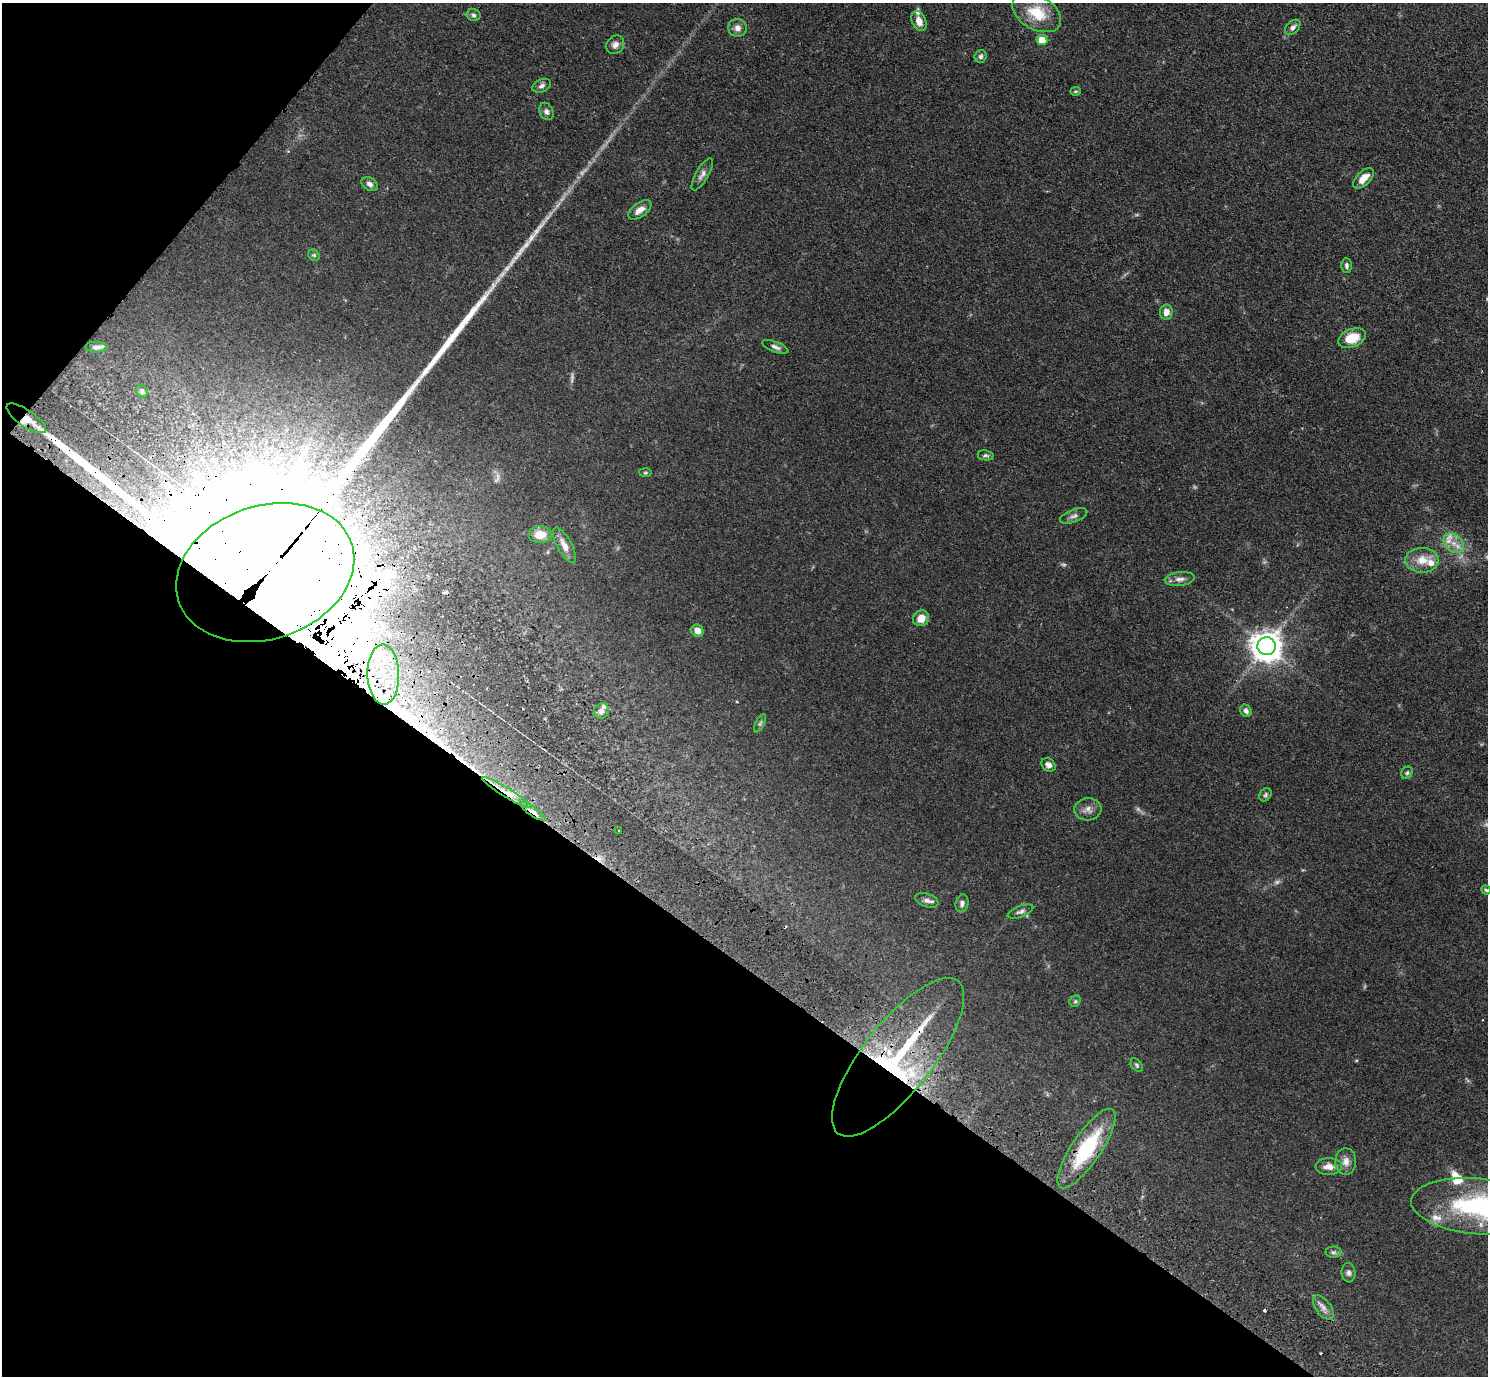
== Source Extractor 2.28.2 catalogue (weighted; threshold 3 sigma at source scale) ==
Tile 9 of 4 x 4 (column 1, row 3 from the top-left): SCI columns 39-1524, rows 1719-3092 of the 6020 x 6043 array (HDU 1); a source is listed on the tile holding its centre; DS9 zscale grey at full resolution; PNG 1490 x 1378 px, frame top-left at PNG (2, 3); each listed source drawn as its Kron ellipse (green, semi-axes under 4 px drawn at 4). Shown black and unused: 35% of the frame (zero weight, under 3 of 4 exposures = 4% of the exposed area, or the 3 px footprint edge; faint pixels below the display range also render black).
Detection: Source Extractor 2.28.2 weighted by HDU 2 'WHT'; one run over the whole footprint, this tile lists its part. Background 0.059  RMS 0.0038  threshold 0.0173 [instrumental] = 3 sigma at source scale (4.5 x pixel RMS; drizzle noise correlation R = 1.50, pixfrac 1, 0.05/0.05 arcsec/px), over >= 5 px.
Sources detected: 87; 6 too faint to see at this stretch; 5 inside a brighter object's white glare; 5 cosmic-ray / hot-pixel residue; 2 long thin detections or spike segments (spike, bleed or trail) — neither listed nor drawn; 9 inside a brighter listed object's ellipse — not listed separately; the other 60 listed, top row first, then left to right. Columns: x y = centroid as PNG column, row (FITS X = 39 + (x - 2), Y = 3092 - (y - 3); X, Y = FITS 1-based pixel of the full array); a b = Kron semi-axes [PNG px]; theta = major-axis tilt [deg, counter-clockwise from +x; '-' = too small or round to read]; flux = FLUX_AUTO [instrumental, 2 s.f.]
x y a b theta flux
1037 13 26 17 -29 12
474 15 7 6 - 0.88
919 21 10 7 -69 3.4
1293 27 9 6 43 1.3
737 28 9 9 - 2.2
1042 40 5 5 - 8.5
615 45 10 8 49 1.8
981 56 6 6 - 0.97
542 86 10 6 22 1.3
1076 91 5 4 - 0.45
546 111 9 6 -67 1.3
702 174 18 6 60 1.8
1364 178 13 7 44 4.3
370 184 9 6 -32 1.4
640 210 13 7 35 2.9
314 255 6 5 - 0.57
1347 266 7 5 -89 0.95
1166 312 7 6 - 2.4
1352 338 14 9 22 8.4
96 347 11 5 -1 1.4
775 347 14 5 -21 1.5
142 391 6 5 - 0.94
26 418 23 8 -34 4.8
986 455 8 5 -9 0.78
645 473 6 4 -5 0.51
1074 516 14 6 21 1.5
540 535 11 8 1 5.2
1454 543 11 8 -40 3.7
564 545 19 7 -61 3
1422 560 17 12 -1 6
265 573 91 66 19 36000
1180 579 15 7 6 2.1
921 618 8 7 - 4.3
697 631 6 6 - 2.9
1266 646 9 9 - 600
383 675 30 16 -89 22
601 711 8 7 - 1.6
1246 711 6 5 - 1.2
760 723 10 4 64 0.73
1049 765 8 6 -42 1.7
1407 773 6 5 - 0.66
507 793 29 4 -31 5.2
1265 795 7 5 54 0.7
1088 809 13 11 4 2.6
533 812 15 4 -34 2.3
619 830 3 2 - 0.49
1486 890 5 4 - 0.6
927 900 12 6 -20 1.6
962 903 9 6 77 1.3
1020 912 13 5 20 1.4
1075 1001 6 5 - 0.6
898 1057 97 35 52 76
1137 1065 7 5 -53 0.68
1086 1148 47 14 56 27
1346 1162 13 10 88 2.8
1329 1167 13 8 -1 3.3
1478 1206 67 28 -5 50
1333 1252 8 5 1 0.85
1349 1273 10 7 -83 1.1
1323 1307 14 7 -53 2.2
Overlapping masked pixels (flux is a lower limit): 6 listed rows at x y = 26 418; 265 573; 507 793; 533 812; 898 1057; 1086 1148
Isophote crosses this tile's border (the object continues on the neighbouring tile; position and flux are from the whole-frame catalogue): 1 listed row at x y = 1478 1206